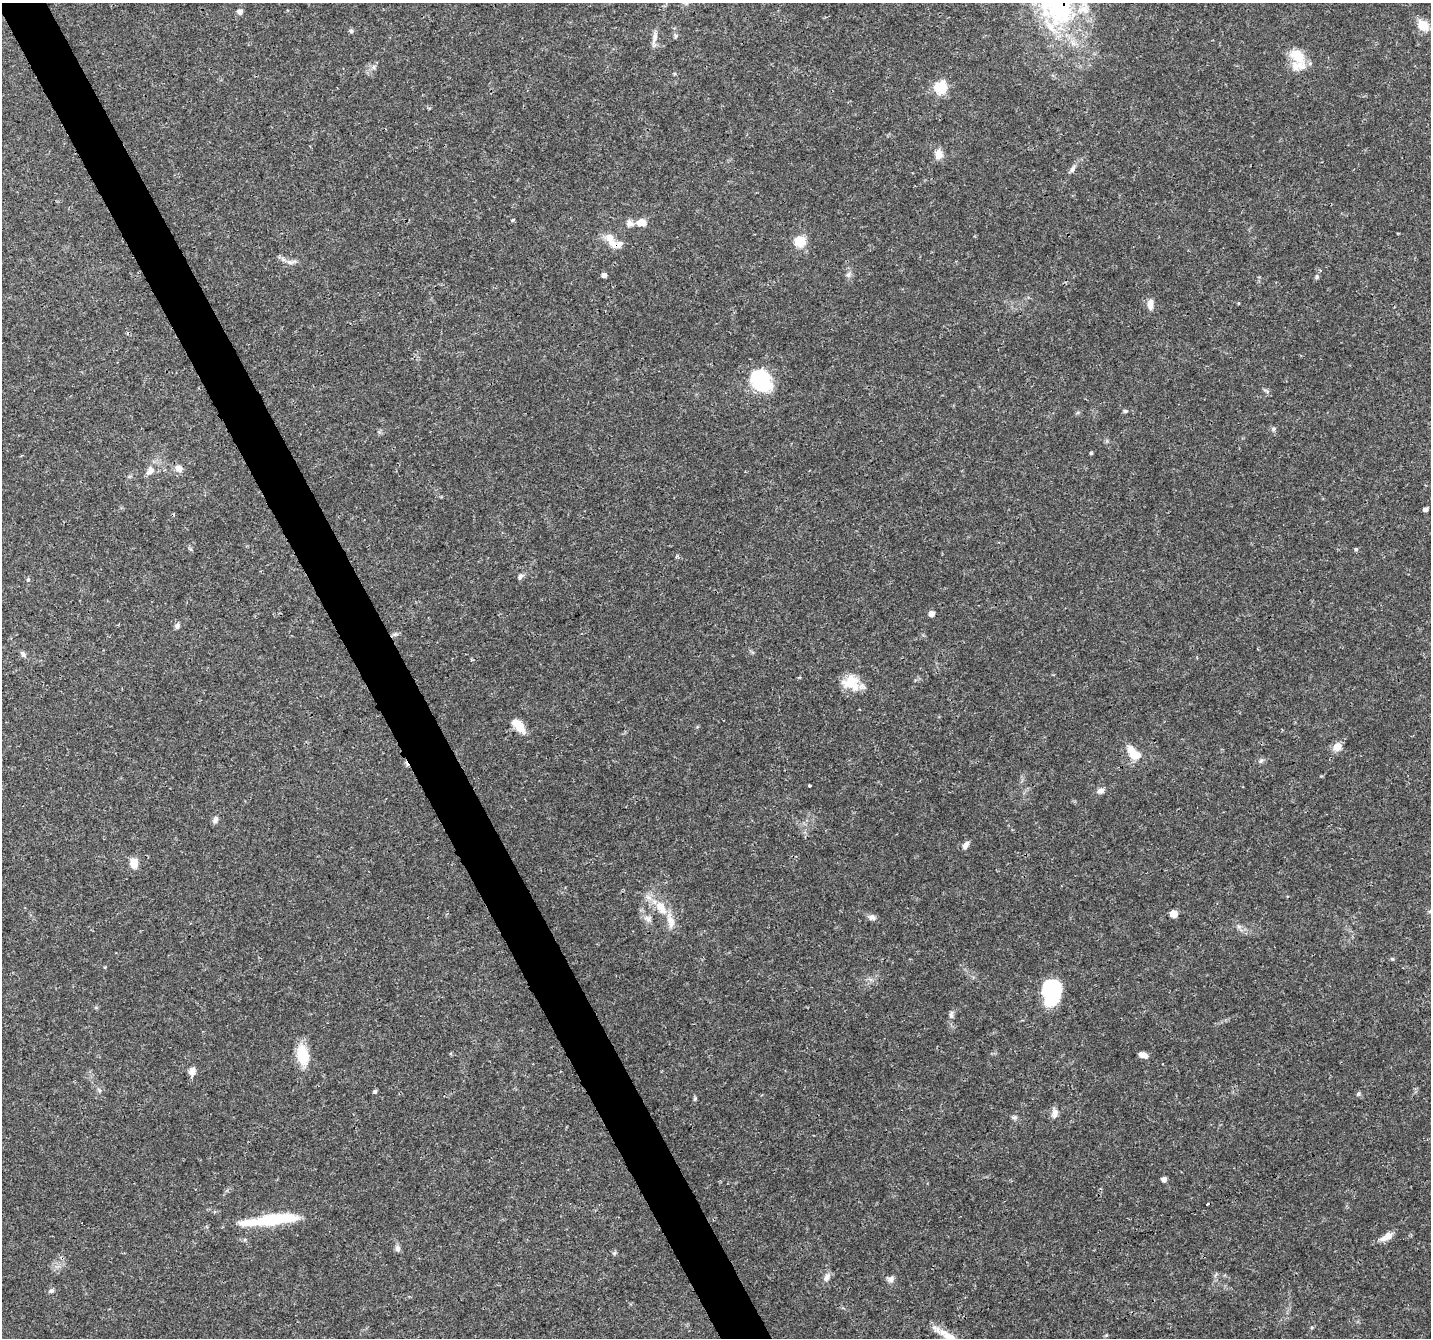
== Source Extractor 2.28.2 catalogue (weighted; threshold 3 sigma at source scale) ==
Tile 11 of 4 x 4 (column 3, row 3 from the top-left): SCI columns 2864-4292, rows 1436-2771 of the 5728 x 5603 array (HDU 1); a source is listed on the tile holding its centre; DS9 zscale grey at full resolution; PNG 1433 x 1340 px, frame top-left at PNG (2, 3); no overlay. Shown black and unused: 4% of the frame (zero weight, under 3 of 4 exposures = <1% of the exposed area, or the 3 px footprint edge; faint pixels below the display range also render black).
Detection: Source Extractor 2.28.2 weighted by HDU 2 'WHT'; one run over the whole footprint, this tile lists its part. Background 0.0255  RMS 0.0019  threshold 0.00867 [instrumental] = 3 sigma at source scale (4.5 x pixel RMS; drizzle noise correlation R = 1.50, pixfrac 1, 0.0396/0.0396 arcsec/px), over >= 5 px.
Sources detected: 82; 1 inside a brighter object's white glare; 2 cosmic-ray / hot-pixel residue — not listed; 6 inside a brighter listed object's ellipse — not listed separately; the other 73 listed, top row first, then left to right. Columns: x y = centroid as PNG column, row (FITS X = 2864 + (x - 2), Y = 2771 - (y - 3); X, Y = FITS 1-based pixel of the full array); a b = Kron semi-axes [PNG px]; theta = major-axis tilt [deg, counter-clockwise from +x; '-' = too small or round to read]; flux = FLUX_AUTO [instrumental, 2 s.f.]
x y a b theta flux
1056 5 66 49 -65 39
240 11 5 5 - 1.1
1423 25 15 10 -46 3
351 31 5 5 - 0.45
676 36 6 5 - 0.33
654 39 26 6 83 1.3
1298 56 21 14 -42 4.3
374 67 7 4 -71 0.36
940 87 6 6 - 23
938 154 11 10 - 1.8
1072 169 8 7 - 0.66
513 220 5 4 - 0.25
641 222 9 7 3 2.4
629 223 9 8 - 0.96
800 241 6 6 - 16
612 243 23 9 -36 2.2
291 262 15 6 6 0.95
604 275 5 5 - 0.71
848 275 8 6 74 0.63
1317 277 6 5 - 0.37
1239 303 4 3 - 0.17
1150 304 13 7 -90 1.3
761 381 25 20 -55 12
1267 391 10 4 -29 0.37
1125 411 5 4 - 0.32
1273 429 7 6 - 0.41
1091 453 4 4 - 0.23
179 469 10 8 -30 1.3
150 471 14 9 56 1.5
1426 509 4 4 - 0.68
1356 549 5 4 - 0.31
520 576 8 6 67 0.57
28 579 5 5 - 0.26
931 613 5 5 - 1.2
177 626 8 5 71 0.52
395 634 7 4 18 0.41
23 654 9 5 -38 0.55
472 660 5 3 - 0.2
851 683 23 17 -18 4.2
519 726 19 9 -48 3.1
1337 746 11 9 45 1.8
1134 753 19 10 -45 3.4
1261 761 8 5 21 0.47
809 785 3 3 - 0.42
1101 791 9 7 29 0.9
215 820 10 6 74 0.64
966 845 10 6 55 0.83
134 863 10 8 -84 2.3
661 908 19 10 -60 3.4
1174 914 5 5 - 4
872 917 9 8 - 0.78
648 918 12 6 -24 0.88
1392 959 5 4 - 0.25
105 967 4 3 - 0.16
1052 991 25 16 89 15
951 1014 11 6 89 0.67
302 1055 25 14 -80 4.8
1143 1055 9 5 -19 1.5
192 1071 11 8 73 1.1
99 1090 6 4 -71 0.31
375 1091 4 4 - 0.38
1358 1094 6 5 - 0.4
695 1099 6 5 - 0.29
1054 1113 14 7 89 1.1
1014 1117 7 5 30 0.39
1164 1179 4 4 - 1
274 1219 56 11 6 12
1387 1237 18 7 31 1.7
398 1248 9 6 -68 0.68
614 1253 6 5 - 0.31
826 1278 12 7 68 0.94
891 1279 9 7 20 0.75
51 1291 8 5 26 0.42
Overlapping masked pixels (flux is a lower limit): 2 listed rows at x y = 1056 5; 612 243
Isophote crosses this tile's border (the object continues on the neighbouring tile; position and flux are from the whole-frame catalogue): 1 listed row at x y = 1056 5